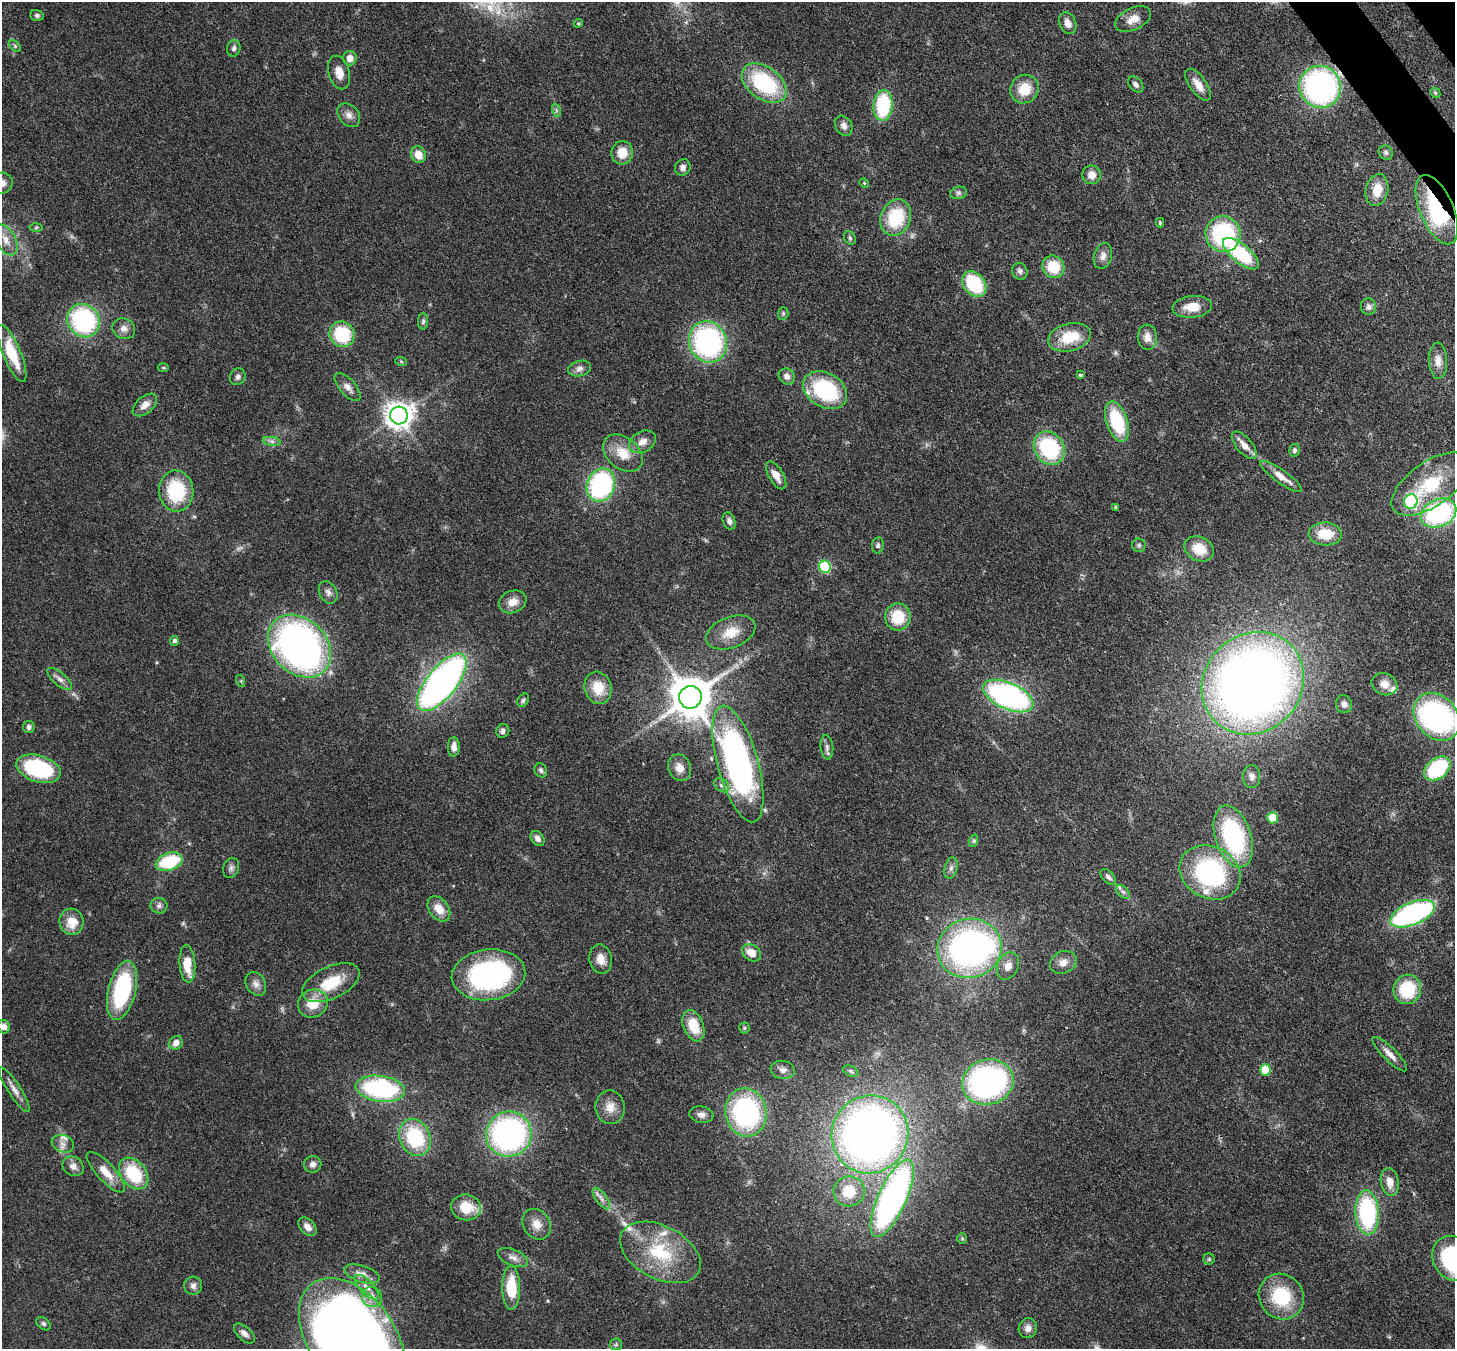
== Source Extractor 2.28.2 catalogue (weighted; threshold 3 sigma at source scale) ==
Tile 10 of 4 x 4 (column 2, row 3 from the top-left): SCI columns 1531-2983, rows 1693-3039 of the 5968 x 5940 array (HDU 1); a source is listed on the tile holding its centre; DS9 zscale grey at full resolution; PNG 1457 x 1351 px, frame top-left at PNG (2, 2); each listed source drawn as its Kron ellipse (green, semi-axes under 4 px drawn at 4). Shown black and unused: <1% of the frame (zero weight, under 3 of 4 exposures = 7% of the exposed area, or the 3 px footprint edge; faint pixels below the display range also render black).
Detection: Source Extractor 2.28.2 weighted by HDU 2 'WHT'; one run over the whole footprint, this tile lists its part. Background 0.0727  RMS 0.0038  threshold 0.0173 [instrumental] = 3 sigma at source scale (4.5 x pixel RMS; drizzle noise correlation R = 1.50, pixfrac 1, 0.05/0.05 arcsec/px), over >= 5 px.
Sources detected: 191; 1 too faint to see at this stretch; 2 inside a brighter object's white glare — neither listed nor drawn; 6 inside a brighter listed object's ellipse — not listed separately; the other 182 listed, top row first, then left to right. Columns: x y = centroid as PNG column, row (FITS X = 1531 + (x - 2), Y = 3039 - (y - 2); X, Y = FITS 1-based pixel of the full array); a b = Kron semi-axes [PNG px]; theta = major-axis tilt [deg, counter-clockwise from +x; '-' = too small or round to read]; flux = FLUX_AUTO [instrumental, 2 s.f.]
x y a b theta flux
37 15 6 5 - 0.96
1133 19 19 11 25 4.5
578 23 4 4 - 0.41
1068 23 11 8 -66 3.1
15 46 7 4 -46 0.61
234 48 8 6 77 1.2
350 58 7 7 - 3
339 72 17 10 -74 4.1
764 83 25 16 -37 34
1136 84 9 6 -49 1.2
1198 85 19 8 -55 4.4
1320 87 21 20 - 100
1024 89 15 14 - 9.1
1435 93 6 4 -44 0.49
883 105 15 9 86 29
556 110 7 4 -72 0.66
349 115 13 9 -51 2.6
844 126 11 8 -60 2
622 153 12 11 - 6.2
1386 153 7 6 - 0.97
418 155 8 7 - 4.6
683 167 8 7 - 1.8
1092 175 9 9 - 3.3
2 183 10 10 - 2.6
864 183 5 4 - 0.38
1377 190 16 11 78 6.4
958 193 8 6 14 1
1437 210 37 17 -67 37
896 218 19 15 67 20
1160 223 5 4 - 0.61
36 227 6 4 3 0.55
1223 234 18 17 - 43
850 238 7 5 -62 0.73
6 240 16 9 -62 4.4
1241 254 22 9 -40 27
1103 256 13 9 74 2.6
1053 267 11 10 - 12
1020 271 8 7 - 1.4
974 284 14 10 -51 25
1192 307 20 11 6 7
1369 307 8 7 - 1.4
783 313 6 5 - 0.65
84 321 17 15 -51 52
423 321 8 5 89 0.83
124 329 12 10 -25 2.4
342 334 13 12 - 21
1069 337 22 13 14 13
1147 337 12 9 -85 3.3
708 342 21 18 -67 70
12 354 30 9 -67 12
401 361 6 4 -20 0.46
1438 361 18 9 -88 3.6
163 368 5 3 - 0.45
579 368 11 7 13 2
1080 375 4 3 - 0.66
787 376 8 7 - 2
238 377 9 7 64 1.3
348 387 17 8 -47 2.6
825 390 23 17 -30 32
145 405 14 8 41 3.2
399 415 9 9 - 420
1117 422 21 10 -71 24
272 441 9 4 -8 1.1
642 442 14 10 30 3.5
1244 445 16 7 -49 3.8
1049 448 17 14 -58 33
1294 450 6 5 - 0.84
623 453 22 15 -40 8.4
776 475 15 7 -59 3.6
1281 476 25 6 -35 4.6
1431 484 45 22 35 24
601 485 17 13 69 56
176 491 20 17 -84 24
1411 502 7 7 - 53
1116 507 3 3 - 0.75
1439 513 18 13 25 61
729 521 9 6 -70 1.4
1325 534 16 11 -2 9.7
878 545 8 6 82 0.88
1139 545 7 6 - 0.88
1199 549 15 12 -27 9.1
825 567 6 6 - 32
328 592 12 8 -62 1.9
513 602 14 11 21 4
898 617 13 12 - 12
731 632 26 15 21 7.9
175 641 5 4 - 1.2
299 646 35 27 -45 170
60 679 15 6 -42 2.1
241 681 6 4 -72 0.56
442 682 35 15 52 160
1253 683 54 48 46 410
1384 684 13 10 -22 3.4
598 688 16 13 -74 8.6
1008 696 27 13 -24 92
690 697 11 11 - 1400
523 700 7 5 57 0.77
1344 704 9 8 - 1.5
1437 717 26 20 -50 78
29 727 6 5 - 1.1
503 731 7 6 - 1.3
454 747 10 6 89 2.6
827 747 12 6 -84 1.6
738 764 60 20 -74 140
680 768 14 11 -68 3.3
1437 768 15 10 38 33
38 769 23 13 -17 39
541 770 7 6 - 1.2
1252 777 11 8 90 1.8
722 785 8 6 -40 1.4
1273 818 5 5 - 10
1233 836 32 18 -71 52
538 839 8 6 -54 2
973 841 6 4 71 0.69
169 862 14 8 19 24
231 868 10 8 69 1.4
951 868 11 6 74 1.4
1210 872 32 25 -28 61
1108 877 9 5 -48 1.4
1123 892 8 5 -44 1.1
159 906 8 7 - 1.3
439 909 14 9 -54 5.2
1413 914 24 11 23 78
71 922 13 12 - 6.9
969 948 32 29 14 130
751 953 10 8 -35 4.5
601 959 15 11 -79 3.9
1063 962 14 11 25 3.1
187 964 19 8 -86 8.1
1008 966 14 10 65 3.6
488 975 37 25 7 72
331 983 31 16 25 14
256 984 12 9 -58 2.3
1407 989 15 13 71 18
122 990 30 13 76 42
313 1004 15 14 - 8.3
693 1026 16 10 -68 10
4 1027 7 6 - 1.7
744 1028 5 5 - 0.6
176 1043 7 6 - 2.5
1390 1054 23 6 -45 3.2
783 1070 12 9 -7 2.2
1265 1070 6 5 - 11
851 1071 8 5 -22 0.75
988 1082 26 22 17 99
14 1089 26 6 -57 3
380 1089 25 13 -8 52
610 1107 17 14 -82 4.7
746 1112 24 20 -81 65
701 1115 12 8 -8 2.1
509 1134 23 22 - 100
870 1134 39 38 - 270
415 1137 19 15 -65 27
63 1144 11 8 -19 2.4
313 1164 8 8 - 1.9
73 1166 11 9 -31 2.4
106 1172 26 9 -47 6.3
134 1174 18 12 -51 20
1390 1182 14 9 -82 3.9
849 1191 16 15 - 8.9
601 1198 12 5 -54 1.8
892 1198 42 14 65 140
466 1207 15 13 -7 9.6
1367 1213 22 12 -86 48
537 1224 16 13 -56 4.4
307 1227 11 7 -47 2.3
962 1238 5 4 - 0.52
660 1252 43 26 -27 26
513 1258 16 8 -22 2.8
1452 1258 23 19 -67 50
1209 1259 5 5 - 0.61
362 1274 18 8 -18 3
193 1286 9 9 - 1.7
367 1287 16 7 -46 2.7
511 1288 22 9 -89 15
372 1297 10 9 - 3.3
1281 1297 24 21 -49 21
43 1324 8 5 -38 0.88
1028 1328 10 9 - 2.3
244 1333 13 6 -42 2.2
352 1338 68 43 -54 580
616 1344 6 6 - 0.71
Overlapping masked pixels (flux is a lower limit): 5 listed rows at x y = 1320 87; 1437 210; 1253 683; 870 1134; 892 1198
Isophote crosses this tile's border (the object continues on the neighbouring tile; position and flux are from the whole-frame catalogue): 5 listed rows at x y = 2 183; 6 240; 1437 717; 1452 1258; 352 1338